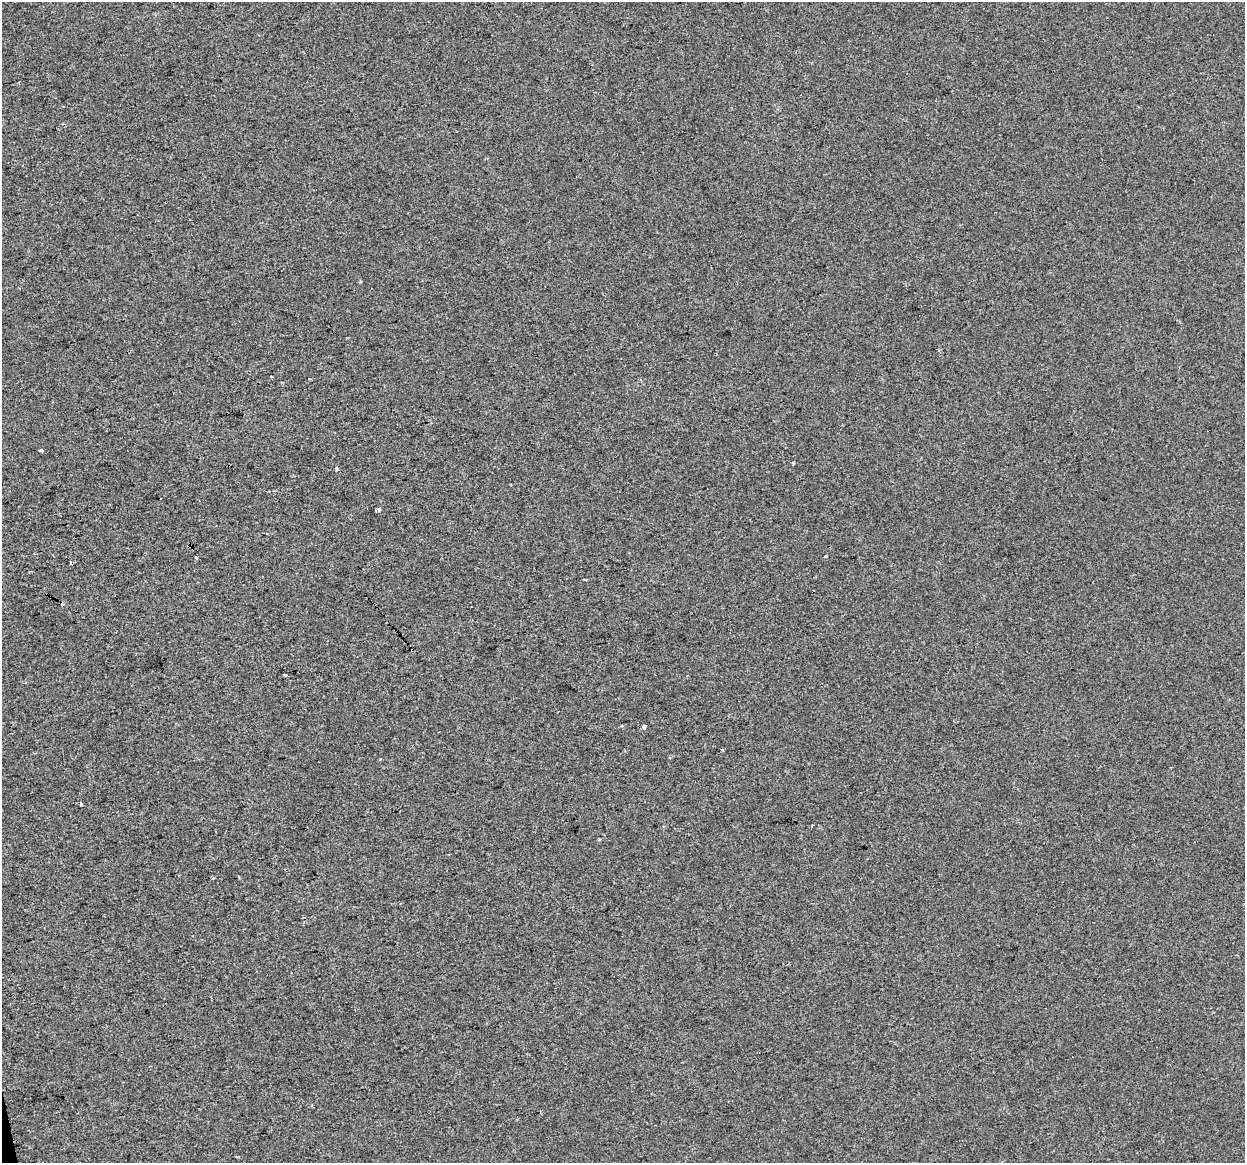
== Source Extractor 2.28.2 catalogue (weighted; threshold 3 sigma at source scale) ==
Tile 7 of 4 x 4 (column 3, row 2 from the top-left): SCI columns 2487-3729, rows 2401-3561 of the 4972 x 4754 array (HDU 1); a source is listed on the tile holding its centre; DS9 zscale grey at full resolution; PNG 1247 x 1165 px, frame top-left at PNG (2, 2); no overlay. Shown black and unused: <1% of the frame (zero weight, under 2 of 3 exposures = <1% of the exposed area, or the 3 px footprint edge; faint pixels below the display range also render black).
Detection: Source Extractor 2.28.2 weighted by HDU 2 'WHT'; one run over the whole footprint, this tile lists its part. Background 1.36e-04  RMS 0.0057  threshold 0.0254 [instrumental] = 3 sigma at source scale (4.5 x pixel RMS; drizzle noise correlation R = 1.50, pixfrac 1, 0.0396/0.0396 arcsec/px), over >= 5 px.
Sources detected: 16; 4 cosmic-ray / hot-pixel residue — not listed; the other 12 listed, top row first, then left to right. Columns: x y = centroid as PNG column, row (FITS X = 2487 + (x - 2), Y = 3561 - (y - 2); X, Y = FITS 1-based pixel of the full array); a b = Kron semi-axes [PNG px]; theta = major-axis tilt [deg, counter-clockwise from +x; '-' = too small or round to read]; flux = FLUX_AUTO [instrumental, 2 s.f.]
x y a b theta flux
309 378 3 3 - 1.2
41 450 4 3 - 2.4
336 469 3 3 - 9.3
379 509 4 4 - 1.4
189 546 4 3 - 0.73
825 556 3 2 - 0.73
196 558 3 3 - 2
285 675 4 3 - 2
644 726 4 3 - 3
81 804 3 3 - 3
812 825 4 3 - 0.48
213 878 4 3 - 0.48
Overlapping masked pixels (flux is a lower limit): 1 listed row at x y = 189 546